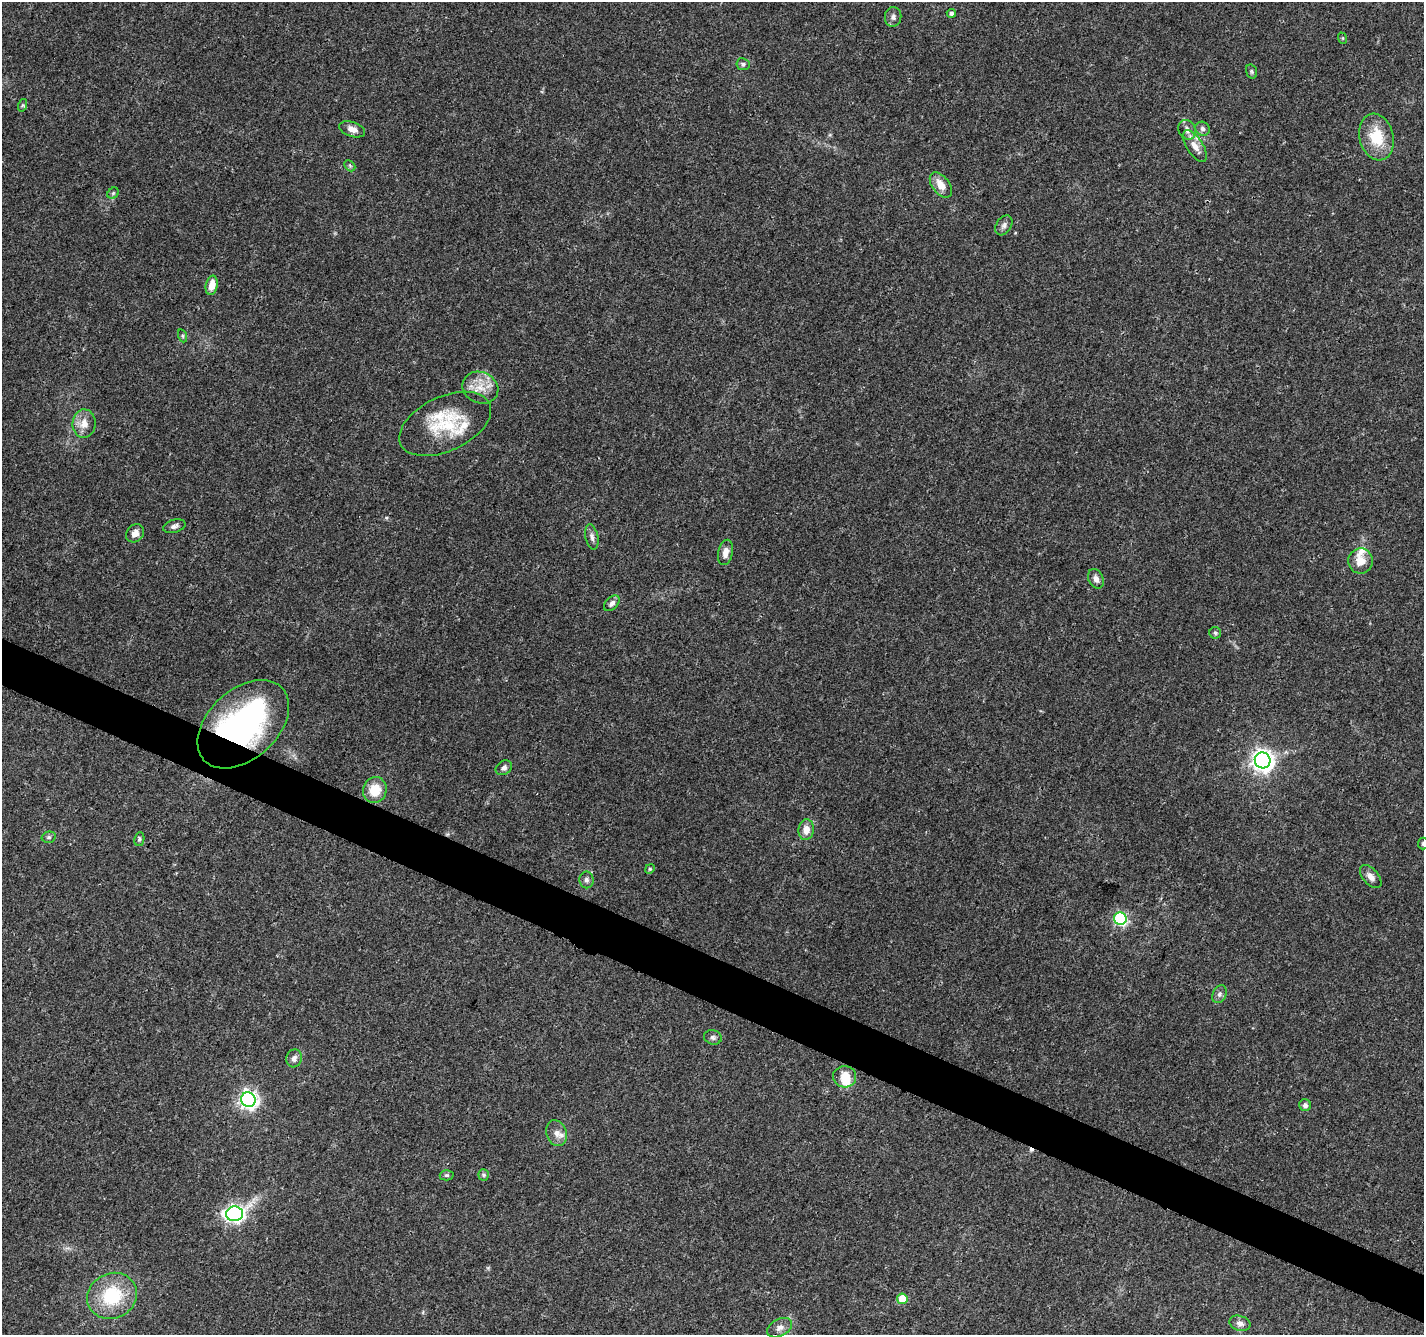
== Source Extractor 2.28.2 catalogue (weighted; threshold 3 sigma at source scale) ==
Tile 6 of 4 x 4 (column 2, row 2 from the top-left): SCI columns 1429-2850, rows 2875-4207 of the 5705 x 5813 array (HDU 1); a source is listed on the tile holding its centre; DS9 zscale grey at full resolution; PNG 1426 x 1337 px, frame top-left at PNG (2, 2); each listed source drawn as its Kron ellipse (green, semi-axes under 4 px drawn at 4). Shown black and unused: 4% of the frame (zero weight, under 3 of 4 exposures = <1% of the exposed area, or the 3 px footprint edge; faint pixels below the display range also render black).
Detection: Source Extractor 2.28.2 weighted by HDU 2 'WHT'; one run over the whole footprint, this tile lists its part. Background 0.0473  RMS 0.0039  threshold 0.0175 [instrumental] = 3 sigma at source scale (4.5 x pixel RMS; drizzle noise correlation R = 1.50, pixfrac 1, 0.0396/0.0396 arcsec/px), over >= 5 px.
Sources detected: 58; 1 inside a brighter object's white glare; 1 cosmic-ray / hot-pixel residue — neither listed nor drawn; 2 inside a brighter listed object's ellipse — not listed separately; the other 54 listed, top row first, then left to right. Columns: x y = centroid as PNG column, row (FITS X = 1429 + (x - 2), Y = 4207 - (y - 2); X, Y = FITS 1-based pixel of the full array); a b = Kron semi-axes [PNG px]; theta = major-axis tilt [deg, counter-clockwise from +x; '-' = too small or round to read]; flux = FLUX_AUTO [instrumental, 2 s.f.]
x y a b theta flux
951 13 4 4 - 1
893 17 10 8 83 1.6
1342 38 6 3 -71 0.38
743 64 6 6 - 0.87
1251 71 7 5 -73 0.68
23 105 6 4 71 0.55
352 129 13 7 -19 2.8
1203 129 7 6 - 1.1
1187 130 10 8 -63 2.2
1376 137 23 17 -77 13
1195 146 18 8 -58 3.8
350 166 6 4 -46 0.71
941 185 14 8 -53 4.6
113 193 6 5 - 0.62
1004 225 11 7 57 1.5
212 285 10 6 79 4.5
183 336 6 4 -71 0.63
480 388 18 15 -23 6.7
84 424 14 11 84 4.6
445 424 49 27 25 23
174 526 11 6 15 1.4
135 533 10 8 46 2.7
592 537 13 6 -78 1.5
725 552 13 7 78 2.9
1361 561 12 12 - 5.2
1096 579 10 7 -65 2
612 603 9 6 45 1.5
1215 633 6 5 - 0.75
243 724 53 34 42 110
1263 760 8 7 - 260
504 768 9 6 35 1.4
375 790 13 12 - 8.4
806 830 10 7 85 3.8
49 837 7 5 14 0.85
139 839 7 5 81 0.77
1423 843 6 5 - 0.86
650 869 5 4 - 0.49
1371 877 14 7 -48 2.5
586 880 8 7 - 1.3
1120 919 6 6 - 61
1219 994 9 6 64 1.3
713 1037 9 7 -18 1.2
294 1058 9 7 73 1.9
845 1077 11 10 - 6.5
248 1100 7 7 - 170
1305 1105 6 5 - 1.3
557 1133 13 10 -69 3.1
447 1175 7 5 -1 0.68
484 1175 6 5 - 0.67
234 1214 8 7 - 130
112 1296 25 22 28 22
902 1299 5 5 - 9
1240 1323 11 7 -17 2
780 1328 13 8 29 2.4
Overlapping masked pixels (flux is a lower limit): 1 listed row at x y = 243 724
Isophote crosses this tile's border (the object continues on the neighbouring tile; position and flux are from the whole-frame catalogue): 1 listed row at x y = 1423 843